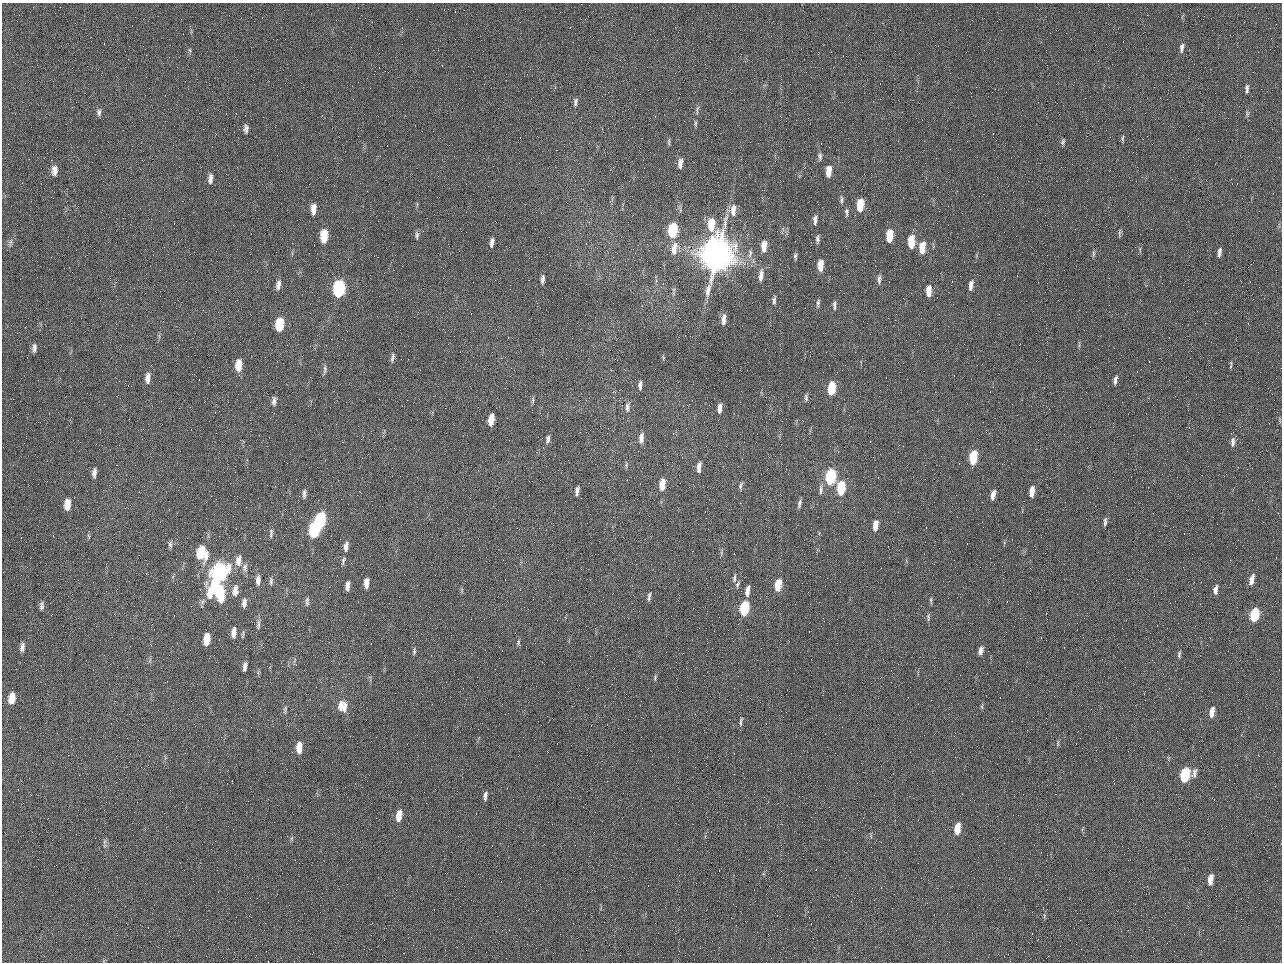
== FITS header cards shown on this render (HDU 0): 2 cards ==
NAXIS1  =                 1280 / length of data axis 1
NAXIS2  =                  960 / length of data axis 2

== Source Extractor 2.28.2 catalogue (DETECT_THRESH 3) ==
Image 1280 x 960 px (HDU 0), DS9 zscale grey, 1 PNG px = 1 image px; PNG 1284 x 964 px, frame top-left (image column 1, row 960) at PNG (2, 3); no overlay
Background 2560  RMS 180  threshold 555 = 3 sigma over >= 5 px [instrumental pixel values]
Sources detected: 152; all 152 listed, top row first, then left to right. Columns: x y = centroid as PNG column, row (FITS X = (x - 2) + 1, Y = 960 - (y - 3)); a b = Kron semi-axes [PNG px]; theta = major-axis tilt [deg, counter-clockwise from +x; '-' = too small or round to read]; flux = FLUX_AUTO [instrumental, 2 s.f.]
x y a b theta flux
1182 48 12 5 81 5.4e+04
190 50 6 4 -87 1.9e+04
984 50 2 2 - 6.3e+04
1247 89 11 5 87 4.0e+04
575 102 10 5 80 3.9e+04
697 110 13 4 82 3.5e+04
99 112 10 6 87 4.0e+04
1247 114 8 4 90 2.5e+04
695 124 8 4 -87 2.1e+04
246 129 11 6 90 4.7e+04
1122 138 8 4 85 2.1e+04
669 142 10 4 -90 2.3e+04
1063 142 8 5 72 2.6e+04
820 156 10 5 88 3.6e+04
680 163 13 6 83 7.6e+04
54 170 11 7 87 9.1e+04
828 171 10 5 85 1.6e+05
210 179 12 5 87 6.2e+04
841 200 11 4 88 3.2e+04
860 205 11 5 85 3.3e+05
313 209 11 5 85 1.1e+05
733 210 16 7 88 1.2e+05
846 212 11 5 89 3.4e+04
815 220 10 4 86 5.7e+04
711 224 13 6 87 3.1e+05
673 230 10 6 84 9.1e+05
1120 233 13 3 85 2.3e+04
417 235 10 5 -90 3.2e+04
324 236 11 6 86 3.5e+05
889 236 10 5 87 3.1e+05
818 239 11 5 -89 3.7e+04
492 242 10 5 77 5.8e+04
911 242 11 5 87 3.3e+05
10 243 13 5 75 4.3e+04
764 246 13 6 85 1.6e+05
922 248 11 6 86 2.5e+05
674 249 16 7 83 1.3e+05
1219 252 10 4 84 4.9e+04
750 254 15 6 84 6.9e+04
1093 254 9 4 86 2.5e+04
717 255 22 16 77 1.2e+07
795 256 9 4 -87 2.9e+04
820 265 11 5 89 2.0e+05
761 275 15 6 84 9.3e+04
542 279 9 4 85 4.3e+04
879 279 12 5 86 4.6e+04
278 285 11 5 79 6.7e+04
971 285 11 5 82 7.7e+04
339 289 11 6 85 1.9e+06
928 291 10 5 89 1.5e+05
774 300 11 4 86 3.7e+04
818 303 12 4 85 3.2e+04
834 305 12 4 89 3.9e+04
723 319 13 5 86 7.5e+04
280 324 11 6 83 4.8e+05
34 348 11 5 82 5.2e+04
393 357 12 5 80 4.1e+04
663 357 6 4 -81 1.6e+04
1231 363 8 3 -90 1.9e+04
239 365 11 6 87 2.1e+05
325 369 14 4 84 3.6e+04
148 378 12 6 84 8.5e+04
1115 380 11 4 77 4.7e+04
640 385 10 4 83 5.1e+04
831 388 10 5 85 5.3e+05
806 398 9 4 -85 2.9e+04
533 400 10 4 85 2.6e+04
274 401 10 5 84 5.2e+04
627 407 15 7 86 6.4e+04
719 408 9 4 85 7.9e+04
491 420 10 5 80 1.9e+05
986 432 3 3 - 1.0e+04
641 438 12 5 84 8.5e+04
548 439 11 5 81 4.4e+04
1233 442 12 5 85 5.6e+04
973 457 10 5 82 6.4e+05
626 465 8 4 83 2.2e+04
699 467 11 5 85 7.9e+04
94 473 11 5 85 5.3e+04
830 476 10 6 82 1.4e+06
662 485 11 5 82 2.0e+05
740 486 10 5 82 2.8e+04
841 488 10 5 84 6.8e+05
821 489 16 5 85 5.3e+04
577 491 10 5 80 5.1e+04
1032 491 10 5 84 1.4e+05
304 494 12 5 86 4.3e+04
993 495 10 5 79 8.3e+04
67 504 11 6 83 1.6e+05
799 504 10 4 76 3.7e+04
320 520 11 6 83 1.3e+06
1105 522 11 4 85 3.5e+04
875 525 10 5 82 1.5e+05
314 530 11 6 86 1.4e+06
271 533 13 5 87 3.3e+04
89 536 7 2 -69 1.3e+04
170 544 9 5 -90 3.2e+04
346 546 12 6 84 7.4e+04
201 552 13 9 -82 4.5e+05
721 553 8 4 82 2.4e+04
238 560 14 8 86 1.0e+05
343 561 13 5 73 3.6e+04
245 567 12 7 82 4.9e+04
219 573 22 9 67 3.3e+06
734 578 13 5 83 3.8e+04
1252 579 13 5 75 9.9e+04
258 580 11 5 85 6.8e+04
271 581 12 4 89 3.4e+04
366 583 10 5 87 1.0e+05
737 584 10 5 65 3.5e+04
778 585 10 5 81 3.1e+05
347 586 10 4 85 7.1e+04
235 590 14 7 82 8.7e+04
1215 590 10 5 86 6.5e+04
747 591 12 5 80 1.0e+05
220 593 13 6 -89 6.8e+05
649 596 11 4 85 3.5e+04
931 600 10 3 -87 2.2e+04
307 601 13 5 86 3.8e+04
244 603 10 5 86 5.6e+04
41 606 10 5 85 4.3e+04
744 608 10 5 79 1.0e+06
1254 615 10 6 79 6.7e+05
928 617 11 4 88 2.7e+04
258 624 14 5 86 4.6e+04
234 632 11 5 84 8.8e+04
243 635 10 3 80 2.0e+04
207 639 10 5 82 2.6e+05
518 643 7 4 74 2.2e+04
22 647 10 5 85 6.0e+04
414 651 9 4 86 2.6e+04
981 651 9 5 81 6.8e+04
1179 654 9 4 88 2.8e+04
245 666 8 4 78 5.5e+04
655 678 8 4 76 2.3e+04
12 698 11 6 83 1.9e+05
341 705 16 10 -81 1.4e+05
345 706 13 6 80 6.9e+04
982 707 8 4 -90 1.9e+04
285 709 13 4 83 3.1e+04
1212 712 13 6 81 1.1e+05
741 721 13 4 80 3.3e+04
1058 743 10 3 81 2.1e+04
299 747 11 5 85 1.8e+05
1185 774 10 8 68 1.0e+06
485 796 11 4 82 4.5e+04
399 815 11 5 79 1.8e+05
957 828 10 5 81 2.2e+05
292 838 6 4 70 1.9e+04
104 842 8 3 71 2.3e+04
1210 879 10 5 82 1.1e+05
1044 915 8 4 89 2.1e+04